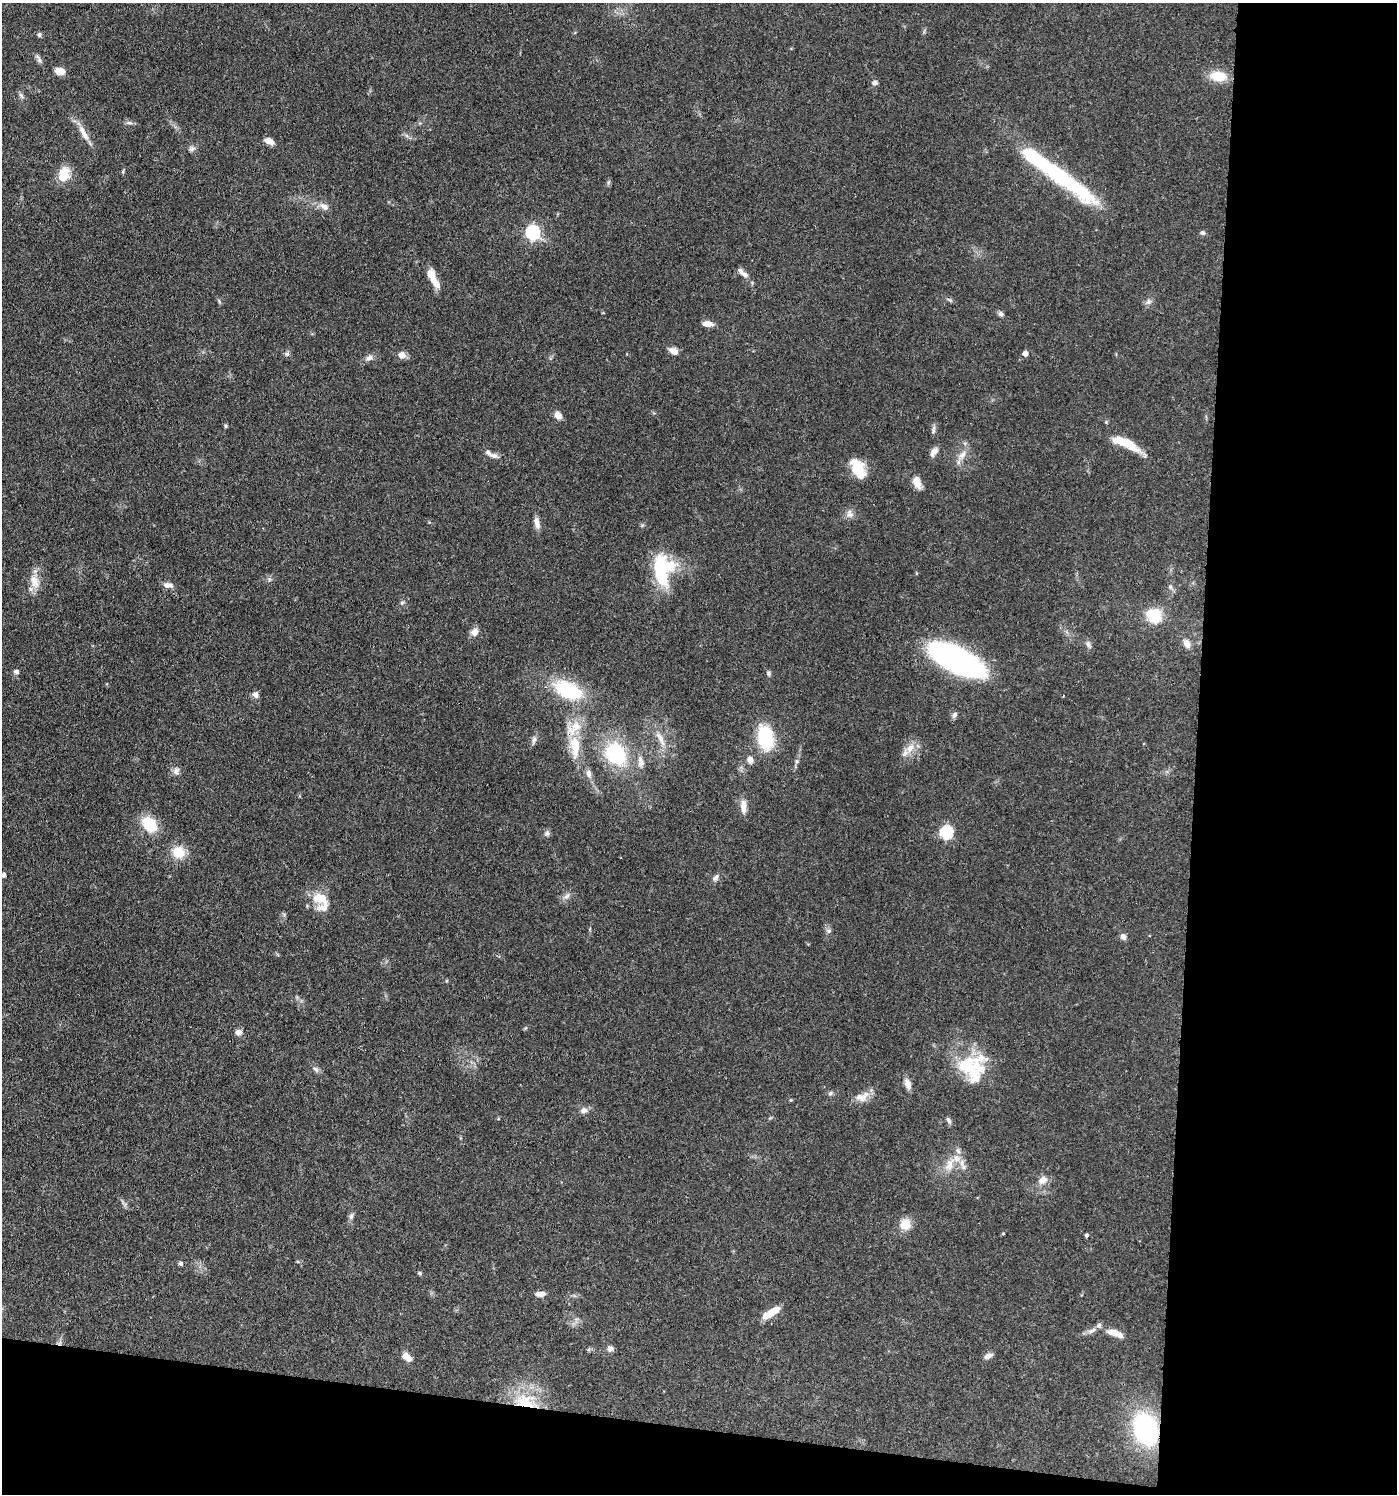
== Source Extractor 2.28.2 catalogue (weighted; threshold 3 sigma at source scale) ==
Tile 9 of 3 x 3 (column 3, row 3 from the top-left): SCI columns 3073-4467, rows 75-1566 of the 4642 x 4621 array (HDU 1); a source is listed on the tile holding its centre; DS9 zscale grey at full resolution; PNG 1399 x 1496 px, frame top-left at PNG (2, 3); no overlay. Shown black and unused: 19% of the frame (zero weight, under 3 of 4 exposures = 9% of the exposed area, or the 3 px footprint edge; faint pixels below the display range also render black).
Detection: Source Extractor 2.28.2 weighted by HDU 2 'WHT'; one run over the whole footprint, this tile lists its part. Background 0.126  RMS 0.0054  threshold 0.0244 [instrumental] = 3 sigma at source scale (4.5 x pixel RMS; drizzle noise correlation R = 1.50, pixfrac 1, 0.05/0.05 arcsec/px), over >= 5 px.
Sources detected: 109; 1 inside a brighter object's white glare — not listed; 10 inside a brighter listed object's ellipse — not listed separately; the other 98 listed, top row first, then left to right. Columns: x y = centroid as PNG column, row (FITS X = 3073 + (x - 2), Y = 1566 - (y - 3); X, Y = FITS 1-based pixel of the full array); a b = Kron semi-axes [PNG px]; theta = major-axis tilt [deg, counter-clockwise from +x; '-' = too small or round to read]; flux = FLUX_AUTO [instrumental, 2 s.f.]
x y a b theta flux
39 34 6 5 - 1
39 59 11 5 -71 1.6
60 71 10 7 -10 5.4
1218 76 20 12 -6 10
875 83 7 6 - 1.7
21 95 9 4 -55 1.2
129 123 10 4 0 1.3
84 133 26 7 -60 5.7
269 141 10 6 -25 4.1
192 149 9 7 25 1.7
64 174 19 13 75 9.6
1057 175 96 15 -36 71
324 206 14 8 -27 3.4
533 232 6 6 - 91
1202 233 6 6 - 1.1
741 271 10 6 -54 1.9
433 279 26 8 -64 8.2
1148 302 8 6 88 1.7
1001 314 7 6 - 1.4
708 324 11 6 -4 3.8
673 351 10 7 -27 3.9
1025 353 5 5 - 3.2
287 354 7 6 - 1.2
402 355 8 7 - 4.2
369 358 10 7 26 2.2
558 415 8 6 -48 4
1106 422 4 4 - 0.59
226 426 6 4 -89 0.71
1125 443 33 9 -23 14
934 452 14 7 54 2.7
962 455 14 8 49 4
494 456 10 7 -23 2.1
858 469 21 12 -64 14
917 482 15 8 -69 4.8
849 515 9 7 1 2.3
537 523 15 7 -76 3.2
661 572 37 16 -84 34
34 581 20 11 -70 6.7
168 585 12 6 -8 2.9
1170 587 6 5 - 1.2
402 603 5 5 - 0.91
1154 616 15 13 -44 19
474 632 10 8 47 3.6
1187 643 12 8 -58 3.6
1088 644 9 6 -80 1.6
957 660 44 17 -27 190
16 672 6 5 - 1.3
768 673 7 6 - 1.1
568 690 36 20 -25 33
256 695 8 7 - 2.3
954 715 8 6 58 1.7
765 737 22 14 -79 30
660 739 24 6 -61 5.3
534 740 12 5 76 1.8
575 746 29 12 -85 15
910 748 13 8 46 4.7
615 754 25 20 -52 38
750 760 9 8 - 2.8
797 761 6 5 - 1.2
641 762 17 8 -82 3.9
176 771 10 8 57 2.2
588 773 10 7 -78 2.5
743 806 18 7 -88 4.3
149 824 18 12 -48 17
946 832 6 6 - 63
547 833 8 7 - 1.5
178 852 17 15 -43 9.2
3 875 4 4 - 2
715 878 10 6 45 1.8
567 896 10 5 27 2
320 898 22 13 -15 10
829 931 6 5 - 1.2
1123 937 8 7 - 2.2
238 1032 7 7 - 2.9
968 1066 46 29 7 31
315 1069 9 5 -28 1.5
908 1084 13 7 -70 3.3
830 1093 6 5 - 1
862 1097 20 11 17 5.6
584 1110 10 8 31 2.2
948 1120 9 5 -54 1.3
949 1165 20 9 61 6.3
1043 1180 12 9 36 4.3
351 1216 9 6 74 1.5
905 1224 13 12 - 7.5
1003 1233 5 3 - 0.42
1086 1235 4 4 - 1.1
181 1263 6 5 - 0.99
420 1273 6 4 -41 0.78
540 1294 11 6 4 3
771 1313 23 7 33 8.1
1092 1331 13 5 32 2.3
1115 1333 19 7 -19 6.5
610 1348 9 7 3 1.8
988 1356 11 6 28 2.4
406 1357 13 8 -41 4.2
525 1402 29 18 -17 23
1146 1429 27 19 -70 72
Overlapping masked pixels (flux is a lower limit): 2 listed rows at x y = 525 1402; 1146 1429
Isophote crosses this tile's border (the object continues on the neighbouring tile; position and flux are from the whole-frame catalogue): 1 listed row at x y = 3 875